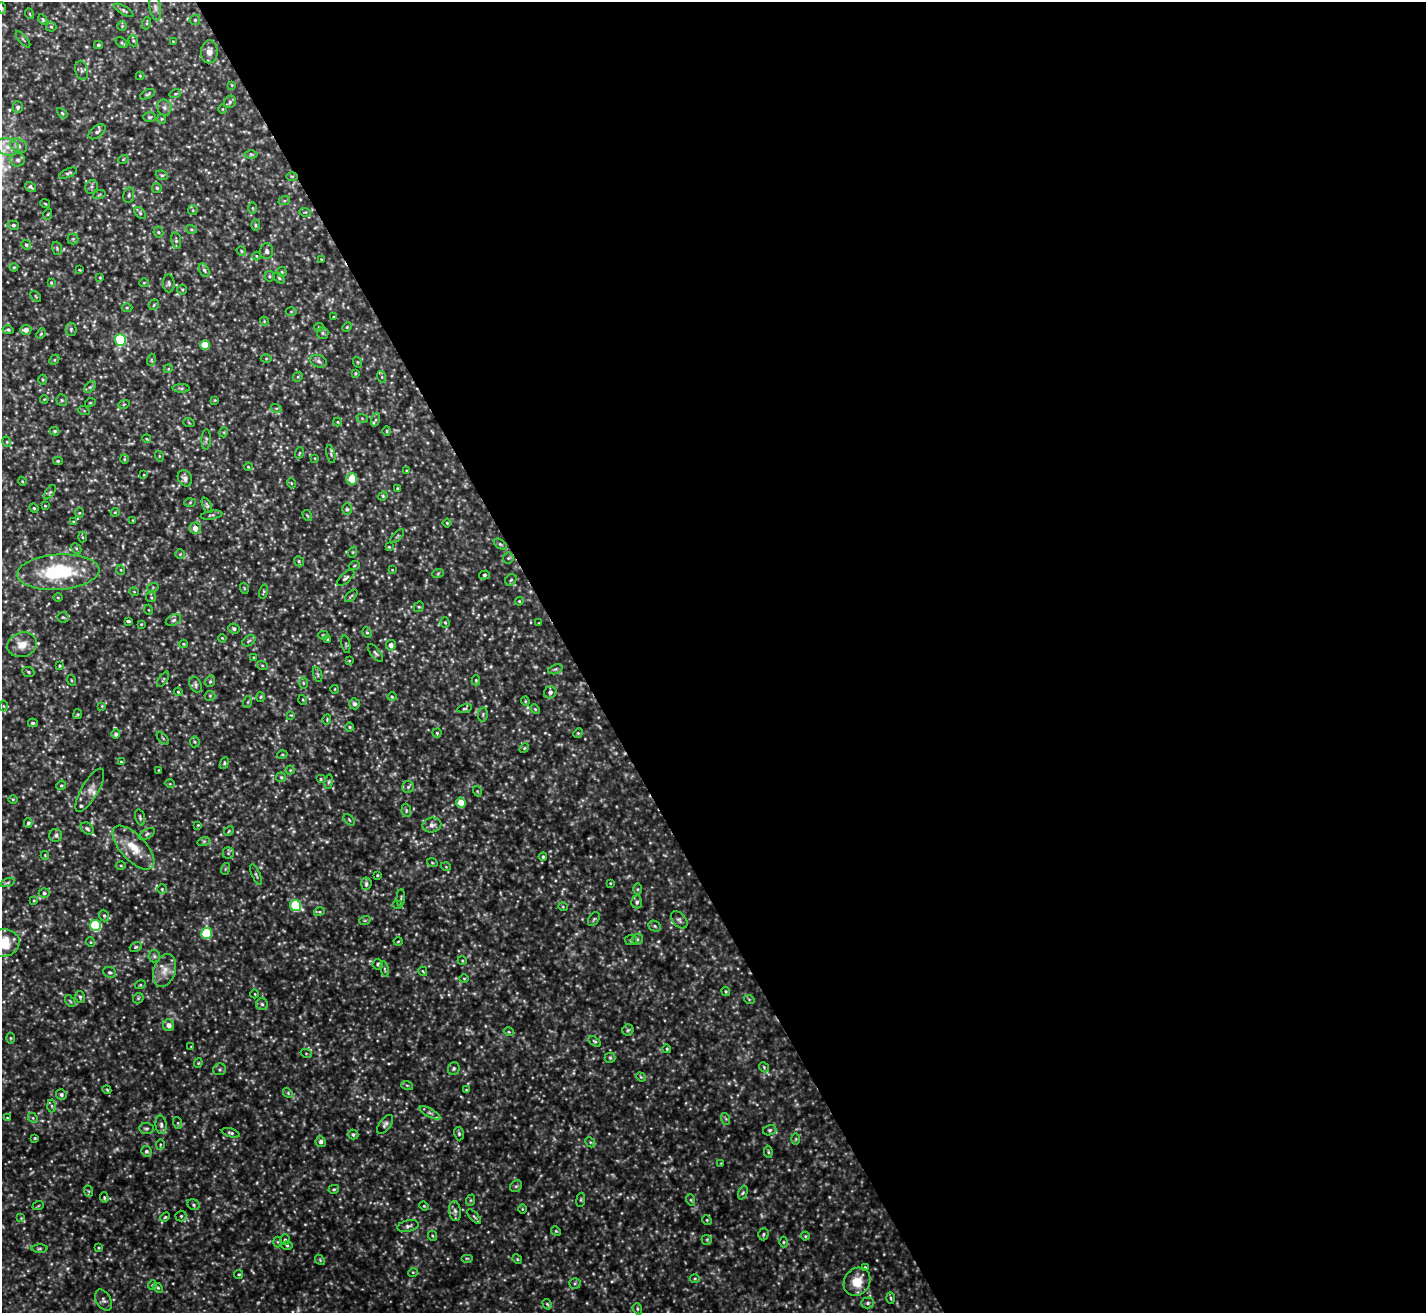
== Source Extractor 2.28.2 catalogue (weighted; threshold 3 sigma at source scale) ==
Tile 8 of 4 x 4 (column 4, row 2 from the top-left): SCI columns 4275-5698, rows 2777-4087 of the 5699 x 5686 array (HDU 1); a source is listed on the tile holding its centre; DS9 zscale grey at full resolution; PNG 1428 x 1315 px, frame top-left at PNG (2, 2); each listed source drawn as its Kron ellipse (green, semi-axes under 4 px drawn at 4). Shown black and unused: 60% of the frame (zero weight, under 3 of 5 exposures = <1% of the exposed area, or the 3 px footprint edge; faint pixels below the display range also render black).
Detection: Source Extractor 2.28.2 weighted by HDU 2 'WHT'; one run over the whole footprint, this tile lists its part. Background 0.207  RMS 0.025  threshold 0.113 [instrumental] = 3 sigma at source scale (4.5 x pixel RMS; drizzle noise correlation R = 1.50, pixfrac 1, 0.05/0.05 arcsec/px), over >= 5 px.
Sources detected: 398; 5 too faint to see at this stretch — neither listed nor drawn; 2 inside a brighter listed object's ellipse — not listed separately; the other 391 listed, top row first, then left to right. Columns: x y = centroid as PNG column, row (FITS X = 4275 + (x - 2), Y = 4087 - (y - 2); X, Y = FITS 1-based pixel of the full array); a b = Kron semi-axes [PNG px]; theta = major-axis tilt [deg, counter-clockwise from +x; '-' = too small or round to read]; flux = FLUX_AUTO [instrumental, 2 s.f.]
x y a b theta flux
2 8 6 3 -70 2.7
155 8 13 5 -81 11
124 10 11 4 -30 5.1
30 14 5 3 - 2.1
43 20 5 4 - 3.4
195 20 6 5 - 3.6
147 23 6 4 71 3.2
122 26 5 5 - 2.9
51 27 5 4 - 2.8
23 39 10 3 -49 3.3
133 41 6 4 -68 3.6
173 41 4 2 - 1.5
121 43 6 4 -44 4
98 45 4 3 - 3.6
209 52 11 8 86 17
82 70 10 6 -76 7.4
140 76 4 4 - 2.3
232 85 3 3 - 2.1
148 94 8 4 26 4.7
175 94 6 3 18 3.2
230 102 6 5 - 5.4
18 107 5 5 - 5.6
164 108 8 7 - 8.3
222 109 4 3 - 1.9
62 113 6 3 -45 2.9
149 117 6 5 - 4.9
162 119 5 4 - 2.8
97 132 10 5 39 6.4
19 146 9 7 -32 10
8 147 11 8 -14 24
251 154 6 4 -1 3.3
18 160 7 6 - 7.5
123 160 5 3 - 2.2
68 173 10 4 24 4.7
162 175 6 4 -20 3.8
292 176 6 4 0 2.6
31 187 6 4 -33 4.6
92 187 7 6 - 5.7
157 188 5 5 - 4
99 195 6 4 20 3.4
129 195 8 5 80 5.7
284 201 6 4 18 3.3
45 203 5 3 - 2.1
252 208 6 4 -89 3.1
193 210 5 4 - 3.2
305 212 6 3 -16 3.1
140 213 7 4 -46 3.7
48 214 6 3 71 2.5
13 225 6 4 -13 4.1
255 225 6 4 -89 3.8
191 229 5 3 - 2.9
158 232 5 5 - 3.5
73 239 5 5 - 3.9
176 240 8 5 -81 4.7
26 245 5 4 - 3.3
57 248 6 4 -71 3.9
241 251 5 4 - 2.8
266 251 8 6 -86 6.9
256 256 4 3 - 1.9
321 259 3 2 - 1.6
14 267 4 4 - 2.5
79 270 3 2 - 1.9
204 270 7 4 -58 5.1
282 272 5 5 - 3.2
269 276 5 5 - 3.6
100 277 4 3 - 2.4
279 278 6 4 -45 3.8
51 283 4 4 - 2.5
144 283 5 4 - 2.4
169 283 9 6 -88 5.8
182 290 5 4 - 3.3
36 296 6 2 -45 1.8
154 305 6 4 47 3.3
127 308 5 3 - 2.6
291 311 5 3 - 2.5
333 317 3 3 - 1.9
264 321 4 3 - 2.2
319 327 5 4 - 3
347 327 5 3 - 2.4
71 329 6 5 - 4.6
8 330 5 4 - 3.8
26 330 6 5 - 13
323 333 6 5 - 4.5
41 334 5 4 - 3.1
120 340 6 5 - 240
205 345 5 4 - 60
266 358 5 3 - 2.3
54 360 6 4 47 3.5
151 360 6 4 74 3.4
318 361 8 6 -19 7.4
357 362 5 3 - 2.4
168 369 5 3 - 2.5
355 373 3 3 - 2.5
298 377 5 4 - 3.2
382 377 6 4 -72 3.9
43 380 5 4 - 3.3
90 387 7 4 43 4.2
181 388 8 4 0 4.5
44 399 4 3 - 2
62 400 6 5 - 3.7
215 400 4 3 - 1.9
90 403 5 3 - 2.2
124 404 6 3 18 2.8
276 408 5 3 - 2.7
84 411 6 3 -19 2.4
362 418 6 3 -20 2.5
376 420 7 4 71 4.1
337 422 4 4 - 2.2
189 423 6 3 -20 2.4
55 431 5 4 - 3
387 431 5 4 - 2.5
224 432 5 3 - 2.3
147 439 4 3 - 2.2
206 439 10 4 88 4.7
7 442 5 3 - 2.3
299 453 6 3 70 2.3
331 454 9 4 -79 4.6
159 456 5 3 - 2
315 458 3 2 - 1.7
124 459 4 4 - 2.5
58 461 5 4 - 3.1
248 467 4 3 - 2.4
406 471 4 3 - 2.2
144 475 3 2 - 1.7
185 478 8 6 -58 10
352 479 6 5 - 41
22 481 4 3 - 2.5
291 483 5 3 - 2
397 489 3 3 - 2.7
50 492 8 4 54 4.1
383 496 5 4 - 2.9
190 502 6 4 3 3.4
207 505 8 4 -66 4.4
45 506 3 2 - 2
34 508 5 4 - 3.1
347 509 5 5 - 4.3
115 512 4 4 - 2.5
79 513 5 4 - 2.6
212 515 11 4 9 4.5
307 515 6 3 -58 2.6
133 520 4 3 - 2.4
74 522 4 3 - 2.2
447 523 4 4 - 2.8
195 528 6 5 - 19
397 536 9 3 45 3.4
82 537 5 3 - 2.6
500 544 7 4 -35 3.9
389 547 4 3 - 2.4
76 548 6 4 -46 3.9
353 552 5 3 - 2.6
180 554 4 4 - 2.8
508 558 5 5 - 3.6
299 561 5 4 - 3.7
354 566 5 3 - 2.5
121 570 5 3 - 2.4
392 570 4 2 - 1.6
58 572 41 17 4 200
438 573 6 4 20 3.1
484 575 5 4 - 3.4
346 578 11 5 41 5.6
511 580 6 5 - 3.8
153 587 6 3 19 2.9
244 588 5 3 - 2.2
134 592 5 3 - 1.7
264 592 7 4 76 3.4
351 596 8 3 45 3.4
151 597 5 4 - 3.4
58 598 5 3 - 2.2
519 601 4 4 - 2.7
419 607 5 5 - 3.6
149 610 5 3 - 2.1
63 617 6 5 - 3.9
173 620 8 5 27 6.6
128 621 4 3 - 3.4
445 622 5 4 - 3
539 623 3 3 - 1.8
141 624 4 3 - 2.2
234 629 6 5 - 6.1
367 632 5 4 - 3.3
323 635 5 4 - 3.4
222 638 4 3 - 2.1
327 640 4 4 - 2.9
249 641 7 5 33 4.8
183 644 4 4 - 2.5
346 644 9 3 -80 3
22 645 15 12 17 31
391 645 5 5 - 12
375 653 10 5 -51 5.5
254 658 4 3 - 2.1
349 661 3 3 - 2
262 665 5 3 - 2.5
60 666 4 3 - 2.6
555 669 7 4 19 4.3
28 672 6 5 - 4.1
318 675 8 3 -71 3.7
163 679 9 3 56 3.4
71 680 5 3 - 2.4
476 680 5 4 - 2.8
210 681 6 4 68 3.7
303 683 6 4 -89 3.2
196 685 8 5 -67 6.5
335 689 4 3 - 1.6
178 692 4 3 - 2.6
550 692 6 6 - 8.5
210 696 5 5 - 3.5
260 697 5 3 - 2.5
392 697 5 4 - 3
303 700 5 3 - 2.1
525 701 4 4 - 2.5
248 702 6 4 71 3
354 704 5 5 - 7.5
3 706 5 3 - 2.4
102 706 4 4 - 2.2
465 708 7 4 11 3.7
535 709 5 4 - 3.2
78 714 5 4 - 2.8
483 714 7 5 80 4.9
291 715 4 4 - 2.3
327 719 5 3 - 2.5
33 723 5 4 - 3.8
350 727 4 4 - 2.5
437 733 4 4 - 3.5
578 733 5 4 - 3.1
116 734 5 4 - 6
163 738 8 3 -45 2.8
195 742 5 5 - 3.8
524 748 5 4 - 2.6
282 755 5 3 - 2.3
121 762 4 3 - 2
224 763 6 4 64 3.4
159 770 3 3 - 1.9
290 770 4 4 - 2.7
281 777 5 4 - 3.3
321 779 4 4 - 3
329 782 7 3 81 3.3
170 784 5 3 - 2.1
61 785 5 4 - 3.1
408 787 6 6 - 4.9
90 790 24 8 60 20
477 791 5 3 - 2.3
13 799 5 3 - 2.2
461 803 5 4 - 46
406 810 7 4 -81 4.2
140 817 8 4 -74 4.5
349 820 7 2 -45 2.5
28 823 5 3 - 3.4
198 825 4 3 - 2.3
432 825 9 7 12 12
87 828 7 5 -34 5.9
229 831 5 4 - 2.7
147 834 9 4 31 5.6
56 835 6 6 - 6.1
204 841 6 4 18 3.7
133 848 27 12 -47 55
228 853 6 5 - 4.7
45 855 4 4 - 2
543 857 4 3 - 3.8
432 862 5 3 - 2.3
121 865 5 3 - 2.7
446 867 5 3 - 1.9
225 869 6 4 71 2.8
256 875 11 3 -64 3.9
377 875 3 3 - 2.1
8 883 7 3 19 3.6
610 883 3 3 - 2
366 884 6 5 - 5.4
162 889 5 4 - 2.8
638 889 6 4 90 3.3
44 893 5 4 - 3.5
401 898 8 3 85 3.5
34 900 4 4 - 2.3
637 902 6 5 - 6.6
398 905 5 3 - 2.9
296 906 6 5 - 150
563 907 5 3 - 2.1
319 912 5 3 - 3.1
104 916 6 5 - 4.4
594 919 7 5 59 4.1
365 920 6 3 19 3
679 920 10 6 -48 6.9
96 925 5 5 - 200
655 926 6 5 - 4.9
206 933 5 5 - 140
637 939 6 5 - 4.6
631 940 6 5 - 3.7
398 941 4 3 - 2
90 942 5 3 - 2
3 943 17 13 4 74
136 947 6 4 21 3.8
154 956 6 5 - 5.1
462 960 4 3 - 2
378 964 5 5 - 5.2
385 969 8 3 -81 4.2
165 971 17 11 71 27
423 971 5 3 - 2.3
110 972 6 5 - 5.3
464 979 4 3 - 2.1
140 985 5 3 - 2.2
726 991 5 3 - 2.7
255 994 4 3 - 1.8
80 997 6 4 -76 3.9
138 998 6 5 - 3.6
749 999 5 3 - 2.5
70 1001 7 3 -53 3.1
262 1004 6 6 - 5.5
169 1025 6 5 - 14
628 1030 5 5 - 4.2
509 1032 5 3 - 2.4
10 1038 5 3 - 2.6
595 1041 7 4 -36 3.5
191 1046 4 2 - 1.5
667 1049 4 3 - 2.3
306 1053 5 3 - 2.4
610 1058 5 5 - 3.5
198 1063 5 4 - 2.7
764 1067 5 4 - 3.1
219 1069 6 6 - 4.6
454 1069 6 6 - 5.5
641 1077 5 4 - 2.6
407 1085 6 3 -19 3.3
107 1090 4 3 - 2.5
466 1090 4 2 - 2.1
288 1093 5 4 - 3.3
61 1095 6 5 - 5.7
52 1106 6 4 -88 4.4
430 1113 11 4 -30 8
7 1118 4 2 - 1.8
33 1118 5 4 - 3.5
726 1119 6 4 -72 3.1
178 1123 6 4 -73 3.3
385 1124 11 5 52 7.1
161 1125 9 5 -84 7.6
146 1128 7 5 -7 5.2
770 1130 7 5 15 5
231 1133 9 4 -17 4.8
353 1134 5 5 - 5.1
459 1134 7 5 -75 4.6
35 1138 3 3 - 2.1
796 1139 6 4 89 3
321 1142 5 5 - 7.4
590 1142 6 4 -45 3.4
160 1144 5 3 - 2.4
146 1151 5 5 - 5.6
768 1152 6 4 -82 3.4
721 1163 3 2 - 1.7
516 1186 6 5 - 4.4
334 1189 5 4 - 3.7
88 1191 6 3 -70 2.9
743 1193 7 4 69 3.9
104 1198 5 4 - 3.2
471 1200 6 4 71 3.3
581 1200 7 3 82 3.1
691 1200 6 3 -71 2.6
194 1205 6 5 - 4.9
38 1206 6 3 19 2.4
424 1206 5 3 - 2.3
522 1209 5 3 - 2.2
455 1211 10 5 -83 8.9
181 1216 5 5 - 4
165 1217 5 3 - 2.9
474 1217 9 4 -47 4.3
21 1218 4 4 - 2.5
707 1220 5 4 - 3.4
408 1226 11 6 13 7.9
556 1231 5 4 - 2.8
763 1234 6 5 - 4.2
433 1236 5 3 - 2.4
805 1236 4 4 - 2.9
285 1240 5 4 - 3.7
707 1240 5 5 - 3
278 1242 5 3 - 2.5
783 1242 5 3 - 2.8
287 1245 5 3 - 2.7
99 1248 4 4 - 2.7
39 1249 8 4 1 3.5
467 1258 6 4 0 3
517 1259 5 4 - 2.6
320 1260 6 4 -48 3.2
865 1267 4 3 - 2.5
413 1272 5 3 - 2.2
239 1274 4 3 - 2.6
695 1279 5 3 - 2.5
857 1282 15 12 55 49
575 1283 5 5 - 4.3
152 1285 5 4 - 3.6
158 1288 5 4 - 3.6
891 1298 6 4 -88 3.2
103 1300 11 7 -59 8.6
868 1303 6 5 - 5.3
547 1304 5 3 - 3.1
637 1309 6 4 -71 4.1
Overlapping masked pixels (flux is a lower limit): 1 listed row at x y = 292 176
Isophote crosses this tile's border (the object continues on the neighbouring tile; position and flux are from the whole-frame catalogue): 2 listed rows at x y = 2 8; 3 943
Unlisted compact peaks at least as high as the median listed source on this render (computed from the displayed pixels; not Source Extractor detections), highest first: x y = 327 842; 68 1268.